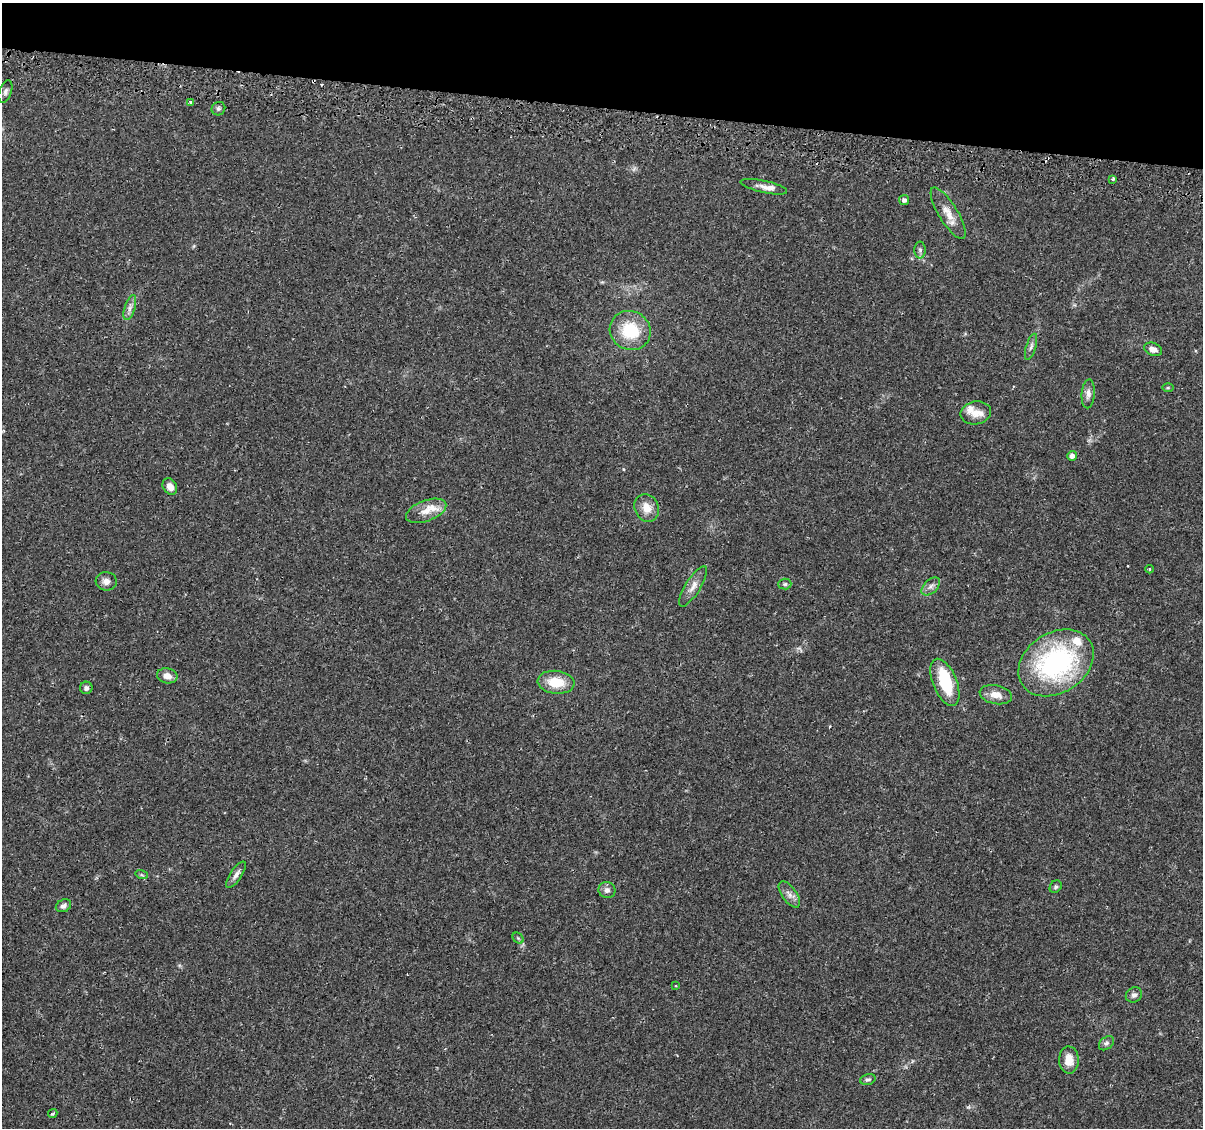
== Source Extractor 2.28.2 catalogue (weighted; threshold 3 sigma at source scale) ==
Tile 2 of 4 x 4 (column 2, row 1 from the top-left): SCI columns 1265-2465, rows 3663-4788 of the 4939 x 5131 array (HDU 1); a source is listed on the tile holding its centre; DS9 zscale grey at full resolution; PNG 1205 x 1130 px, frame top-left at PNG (2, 3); each listed source drawn as its Kron ellipse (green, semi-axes under 4 px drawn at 4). Shown black and unused: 9% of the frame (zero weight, under 2 of 3 exposures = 5% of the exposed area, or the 3 px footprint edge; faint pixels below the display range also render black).
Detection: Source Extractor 2.28.2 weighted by HDU 2 'WHT'; one run over the whole footprint, this tile lists its part. Background 0.0483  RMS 0.0035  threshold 0.0156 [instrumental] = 3 sigma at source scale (4.5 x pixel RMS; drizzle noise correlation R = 1.50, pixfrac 1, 0.0396/0.0396 arcsec/px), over >= 5 px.
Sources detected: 51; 1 too faint to see at this stretch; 1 inside a brighter object's white glare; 3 cosmic-ray / hot-pixel residue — neither listed nor drawn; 3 inside a brighter listed object's ellipse — not listed separately; the other 43 listed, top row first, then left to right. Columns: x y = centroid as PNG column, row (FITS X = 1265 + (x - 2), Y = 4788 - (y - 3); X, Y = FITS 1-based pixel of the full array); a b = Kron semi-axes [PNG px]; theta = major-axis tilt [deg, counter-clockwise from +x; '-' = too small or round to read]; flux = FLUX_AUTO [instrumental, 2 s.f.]
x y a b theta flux
5 91 12 6 72 1.2
190 102 3 3 - 2.4
218 109 7 6 - 0.8
1113 179 3 3 - 1.3
764 187 24 6 -12 2.2
904 200 5 5 - 1.1
948 213 29 9 -59 4.7
920 250 8 6 -89 0.88
130 308 13 5 72 1.5
630 330 21 19 -29 14
1031 347 13 5 73 1.2
1153 349 9 6 -21 2.2
1168 388 5 3 - 0.37
1088 394 14 6 86 1.8
976 413 15 11 11 4
1072 456 5 4 - 1.5
170 487 9 6 -58 2.4
647 508 14 12 -64 4.1
426 511 21 10 20 4.7
1149 569 4 3 - 0.29
106 581 10 9 - 2.1
785 584 6 5 - 0.65
693 586 23 7 58 2.7
931 586 11 6 43 1.6
1056 663 40 30 33 57
167 676 10 7 -11 2.7
556 682 18 11 -6 8
945 682 25 12 -67 15
86 688 6 6 - 1.1
996 695 16 9 -11 3.5
142 875 6 4 -18 0.46
236 875 15 5 56 1.5
1056 887 7 5 52 0.62
607 890 8 8 - 1.4
789 894 15 7 -54 2
63 906 8 6 25 1.2
518 938 6 4 -45 0.53
676 986 3 3 - 0.31
1134 995 8 7 - 1.2
1106 1043 8 6 39 0.99
1069 1060 13 10 -88 4.6
868 1079 8 5 16 0.74
53 1114 5 3 - 0.52